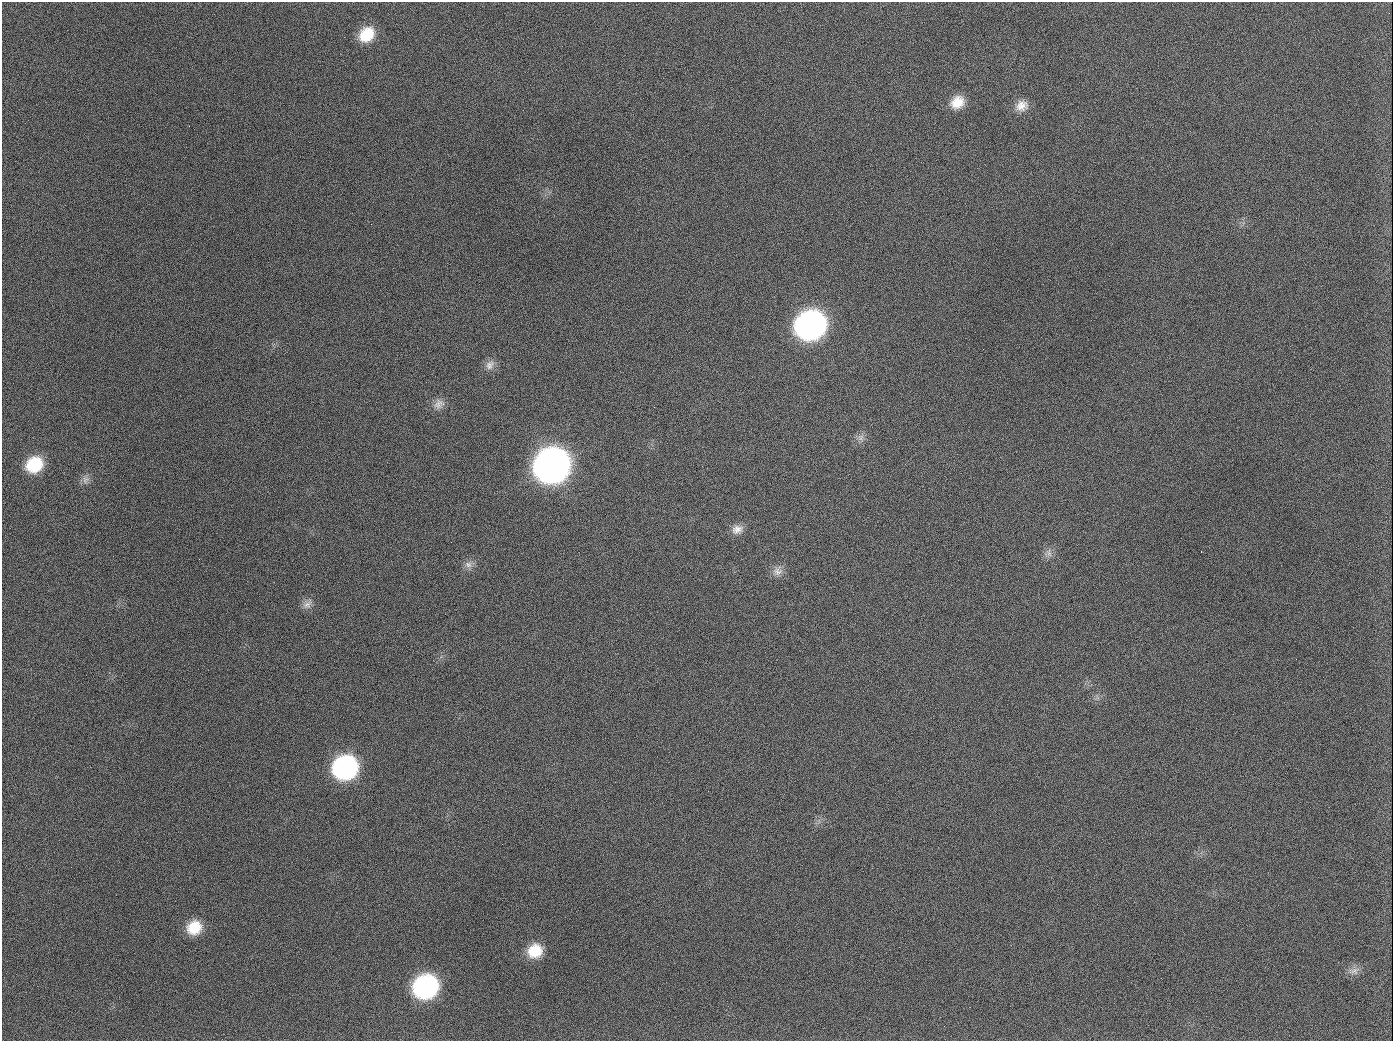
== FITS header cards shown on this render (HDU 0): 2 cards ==
NAXIS1  =                 1391
NAXIS2  =                 1039

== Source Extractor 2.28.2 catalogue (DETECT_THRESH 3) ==
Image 1391 x 1039 px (HDU 0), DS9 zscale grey, 1 PNG px = 1 image px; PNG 1395 x 1043 px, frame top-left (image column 1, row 1039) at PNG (2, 2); no overlay
Background 1410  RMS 67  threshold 201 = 3 sigma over >= 5 px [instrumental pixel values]
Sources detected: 25; all 25 listed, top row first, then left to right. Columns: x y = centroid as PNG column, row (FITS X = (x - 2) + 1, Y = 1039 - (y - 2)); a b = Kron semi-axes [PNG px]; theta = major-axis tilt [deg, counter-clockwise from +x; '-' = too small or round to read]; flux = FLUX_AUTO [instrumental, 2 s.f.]
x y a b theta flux
367 35 16 13 45 1.3e+05
957 102 17 14 35 8.3e+04
1022 106 16 14 24 5.5e+04
189 126 2 2 - 8.0e+03
810 325 19 17 28 2.5e+06
490 365 15 10 52 3.4e+04
439 404 16 12 34 3.8e+04
654 407 3 2 - 4.4e+03
861 437 9 8 - 2.3e+04
34 465 17 15 37 2.0e+05
552 466 20 18 34 5.7e+06
86 480 11 10 - 2.5e+04
737 529 15 11 16 3.9e+04
1201 551 2 2 - 3.6e+03
1049 553 13 6 -78 2.2e+04
468 564 10 9 - 2.6e+04
777 571 14 12 1 3.6e+04
307 604 16 9 47 2.9e+04
1296 659 2 2 - 2.0e+03
345 767 17 16 - 1.1e+06
194 928 17 15 37 1.2e+05
535 951 16 14 34 1.2e+05
1354 971 13 10 18 3.1e+04
426 987 18 16 29 1.0e+06
944 1026 2 2 - 5.0e+03